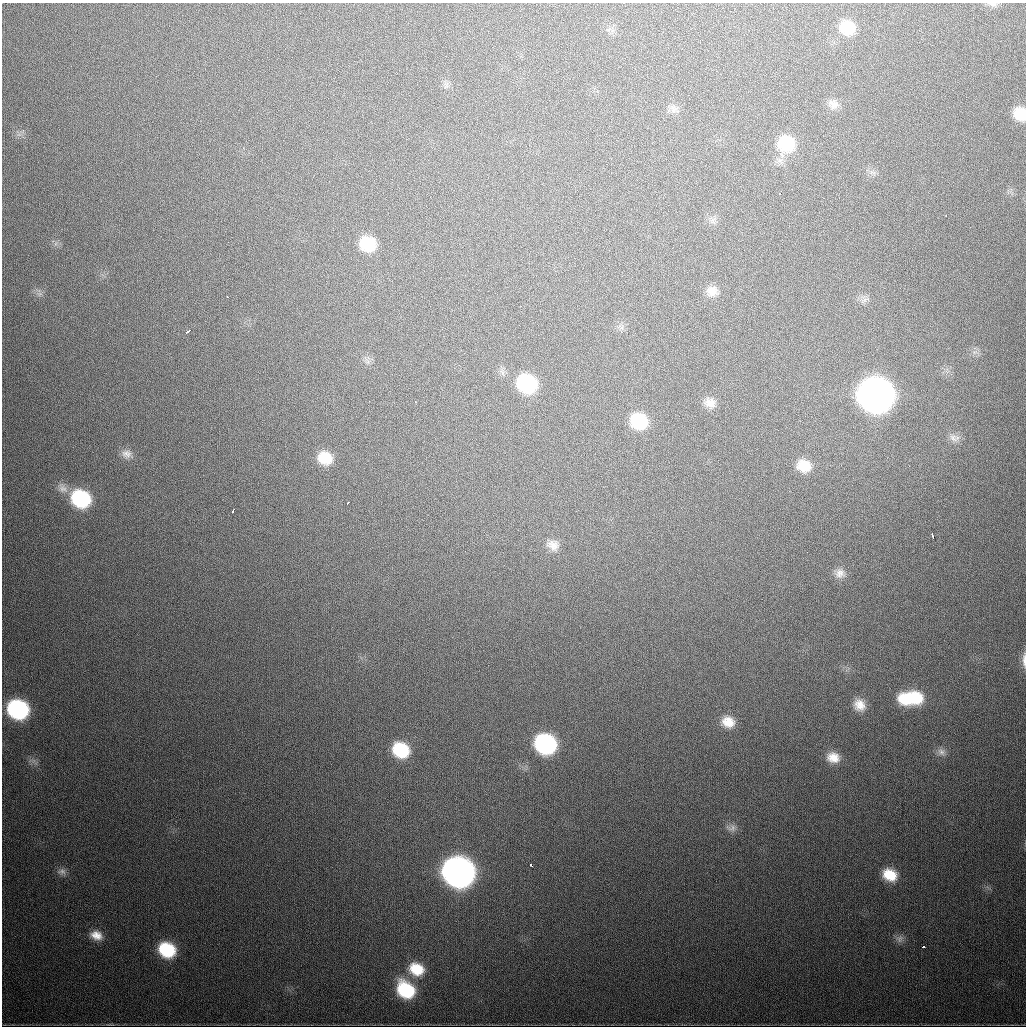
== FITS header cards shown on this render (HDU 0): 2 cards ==
NAXIS1  =                 1024
NAXIS2  =                 1024

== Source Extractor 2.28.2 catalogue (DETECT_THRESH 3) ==
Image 1024 x 1024 px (HDU 0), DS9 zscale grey, 1 PNG px = 1 image px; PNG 1028 x 1028 px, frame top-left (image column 1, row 1024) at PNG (2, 3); no overlay
Background 548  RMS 18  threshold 55.3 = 3 sigma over >= 5 px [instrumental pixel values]
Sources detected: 50; all 50 listed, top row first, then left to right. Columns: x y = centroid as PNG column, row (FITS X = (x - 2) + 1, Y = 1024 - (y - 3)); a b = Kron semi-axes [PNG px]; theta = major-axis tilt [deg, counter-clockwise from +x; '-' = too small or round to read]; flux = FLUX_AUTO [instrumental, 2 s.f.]
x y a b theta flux
993 4 14 5 -4 4.6e+03
847 28 15 13 -20 3.3e+04
834 104 15 11 -29 1.1e+04
674 109 10 10 - 6.9e+03
1020 114 14 12 -55 2.8e+04
786 144 19 17 -33 5.7e+04
782 155 8 6 -47 6.9e+03
780 193 3 2 - 2.4e+03
946 215 3 2 - 1.6e+03
368 244 16 15 - 4.7e+04
712 291 16 14 12 1.4e+04
227 297 3 2 - 1.9e+03
188 331 5 3 - 2.9e+03
527 384 16 14 -31 1.1e+05
876 395 18 16 -25 2.2e+06
415 402 3 2 - 1.4e+03
710 403 14 12 -29 1.2e+04
639 421 16 14 -22 6.2e+04
953 438 14 10 -27 8.6e+03
126 454 14 11 -12 9.8e+03
325 458 16 14 -25 3.2e+04
804 466 15 13 -16 2.5e+04
63 488 16 10 -44 1.1e+04
81 499 17 15 -29 1.1e+05
348 503 3 2 - 1.5e+03
233 511 4 2 - 2.7e+03
933 536 6 3 -74 5.7e+03
553 545 16 13 -19 1.3e+04
840 573 13 12 - 1.0e+04
1024 660 20 5 -89 6.7e+03
916 698 17 15 -36 4.3e+04
906 699 17 15 -22 3.9e+04
859 705 14 12 -52 1.6e+04
18 709 16 13 -23 1.8e+05
728 722 15 13 -27 2.0e+04
545 744 16 14 -28 1.9e+05
401 750 16 13 -28 6.1e+04
941 752 12 9 -37 6.4e+03
833 757 15 12 -13 1.8e+04
731 828 15 9 0 7.9e+03
531 865 4 3 - 6.2e+03
62 871 12 9 6 6.6e+03
458 872 18 16 -25 1.4e+06
890 875 16 12 -27 3.1e+04
96 935 16 12 -19 1.6e+04
900 939 11 10 - 6.4e+03
923 947 3 3 - 5.0e+03
167 950 15 13 -27 6.9e+04
416 969 18 15 -25 3.6e+04
406 990 19 15 -43 8.2e+04
At the frame edge (FLAGS 8, measured only in part): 3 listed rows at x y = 993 4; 1020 114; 1024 660